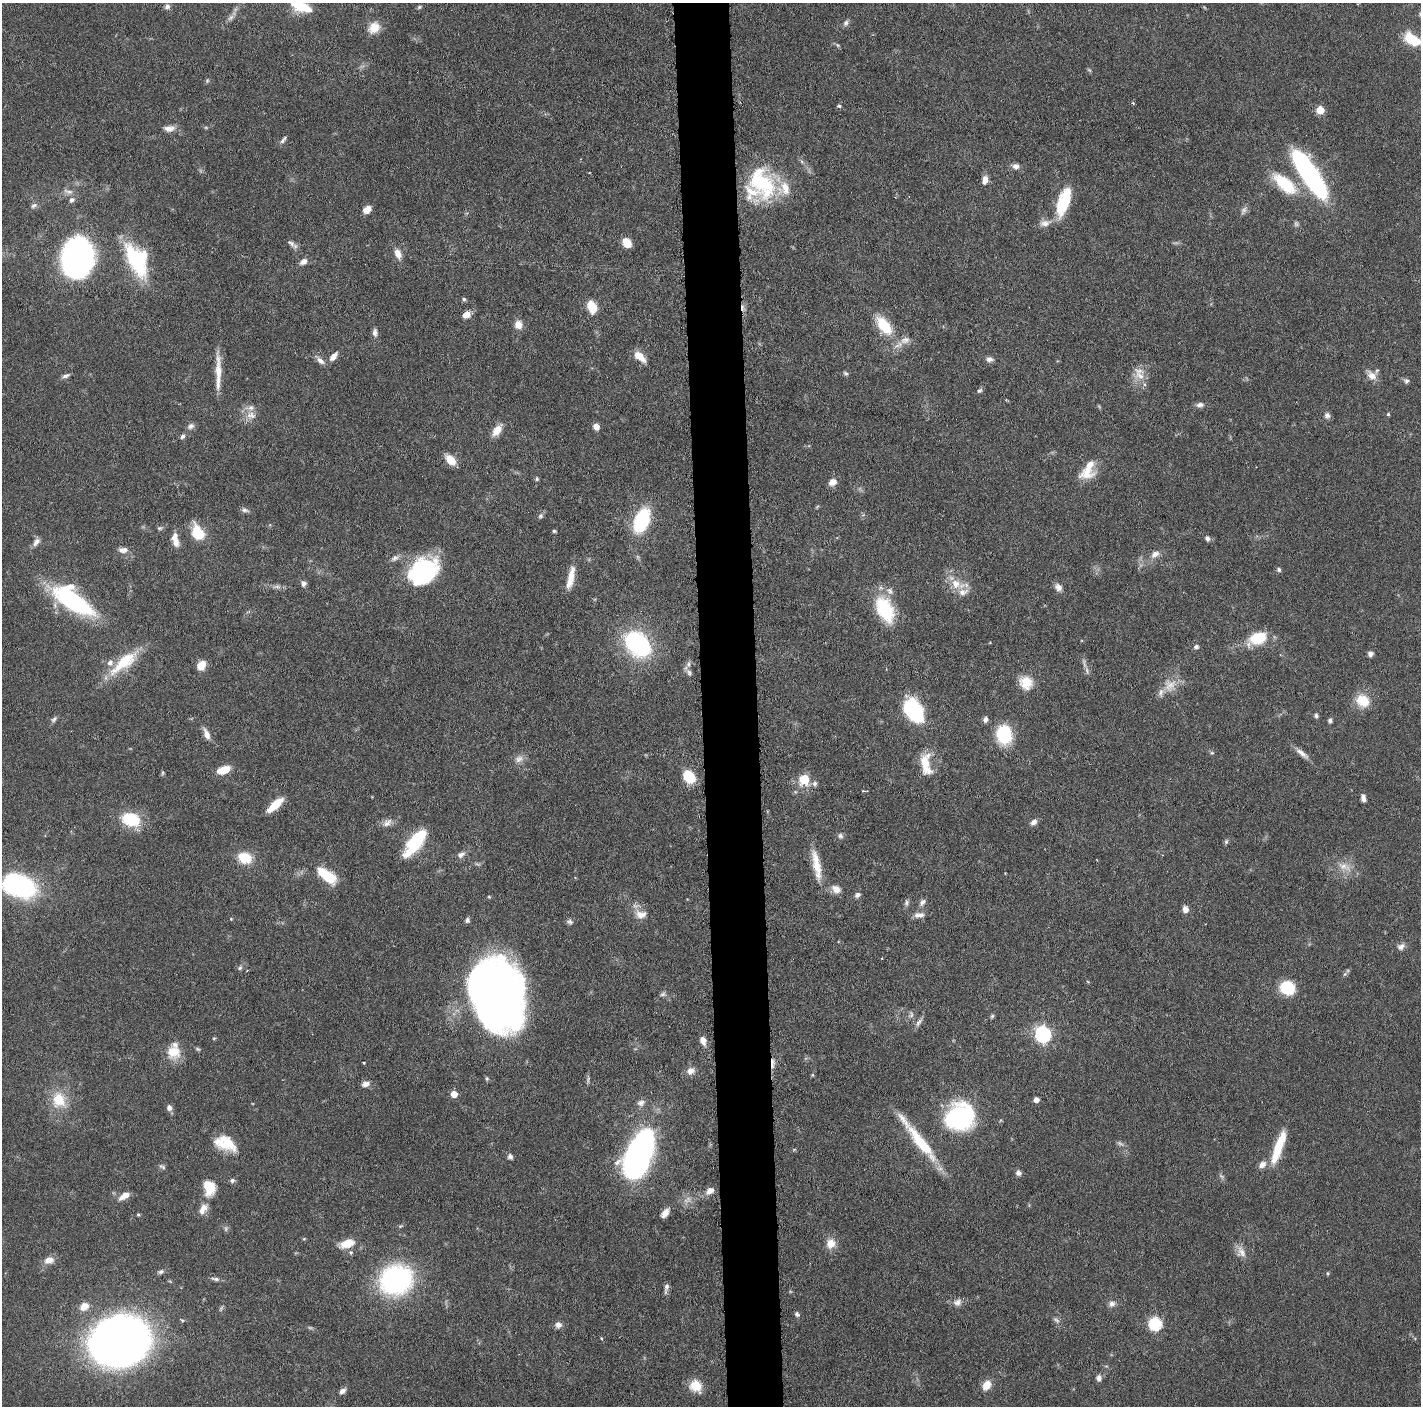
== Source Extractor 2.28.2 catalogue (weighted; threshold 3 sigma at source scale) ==
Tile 5 of 3 x 3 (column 2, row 2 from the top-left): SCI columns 1427-2845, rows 1417-2820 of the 4271 x 4239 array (HDU 1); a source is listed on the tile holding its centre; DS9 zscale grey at full resolution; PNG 1423 x 1408 px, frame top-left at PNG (2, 3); no overlay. Shown black and unused: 4% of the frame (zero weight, under 3 of 6 exposures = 1% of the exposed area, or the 3 px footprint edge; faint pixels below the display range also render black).
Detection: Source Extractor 2.28.2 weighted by HDU 2 'WHT'; one run over the whole footprint, this tile lists its part. Background 0.0477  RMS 0.0026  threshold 0.0107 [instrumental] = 3 sigma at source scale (4.09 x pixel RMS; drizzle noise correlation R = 1.36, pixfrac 0.8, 0.05/0.05 arcsec/px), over >= 5 px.
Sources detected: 227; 9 too faint to see at this stretch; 5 inside a brighter object's white glare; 1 cosmic-ray / hot-pixel residue — not listed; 13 inside a brighter listed object's ellipse — not listed separately; the other 199 listed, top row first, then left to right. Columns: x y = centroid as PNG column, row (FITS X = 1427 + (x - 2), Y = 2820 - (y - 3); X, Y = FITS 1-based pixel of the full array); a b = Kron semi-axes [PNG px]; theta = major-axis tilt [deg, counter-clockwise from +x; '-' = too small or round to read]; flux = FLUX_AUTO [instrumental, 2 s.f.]
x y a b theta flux
167 7 7 6 - 0.93
302 7 17 11 -16 7.6
419 7 7 4 27 0.4
1420 14 6 5 - 0.5
231 17 11 6 38 0.99
846 23 8 7 - 0.8
374 28 16 12 41 3.4
1412 39 18 10 -32 8.8
837 45 6 4 -87 0.34
207 81 6 5 - 0.37
1133 103 4 3 - 0.25
839 106 5 5 - 0.42
1320 110 5 5 - 6.7
169 128 14 8 4 1.9
282 141 8 6 53 0.68
1016 166 9 7 -1 1.1
1310 175 51 13 -56 59
985 180 10 7 77 1.7
762 183 40 28 -64 22
1284 184 36 15 -42 11
68 192 15 6 -16 1.3
72 200 8 6 45 0.93
1063 202 33 12 71 10
34 205 9 6 32 0.82
367 210 8 6 42 2.3
1045 223 17 9 15 2
291 243 15 6 -44 1
627 243 8 7 - 4.4
398 254 13 8 -69 2.1
77 257 29 22 81 120
135 260 45 15 -63 18
303 262 10 7 31 1.3
464 299 5 5 - 0.47
592 307 12 8 -67 5.2
466 315 9 8 - 2
518 325 10 10 - 2.2
884 325 22 12 -52 9.2
375 333 11 6 -85 1
905 340 16 10 25 2.3
333 356 13 7 49 1.8
639 356 16 8 -39 3.2
989 359 10 6 -8 0.96
320 361 13 7 -40 1.4
218 371 48 6 90 4.6
846 373 7 5 -41 0.49
1372 375 15 10 -46 2.3
66 376 11 5 20 0.77
1140 376 21 14 -39 3.4
1406 381 7 6 - 0.69
979 391 7 5 40 0.58
1200 405 11 7 9 1
1388 414 5 4 - 0.3
251 415 14 11 -3 2.3
1327 415 8 8 - 0.88
191 426 10 8 32 0.96
596 427 7 6 - 1.7
497 430 17 9 53 2.7
182 436 6 5 - 0.68
450 460 11 7 -45 4.1
1088 469 25 18 40 4.1
537 479 6 5 - 0.41
833 482 9 7 30 1.8
245 510 11 6 -17 0.76
540 516 7 6 - 0.62
641 520 17 9 67 27
160 528 7 5 13 0.49
554 531 5 4 - 0.36
197 533 17 12 -64 7.4
1207 538 7 6 - 0.82
175 539 17 7 -79 2.8
36 542 11 7 51 1.3
123 550 12 7 2 1.5
1155 554 13 8 31 1.8
395 558 12 7 30 1.1
425 568 30 22 76 27
1279 570 6 5 - 0.52
571 578 25 7 78 3.6
303 583 7 6 - 0.88
956 584 16 13 -44 4.2
277 586 7 5 -1 0.68
1058 587 11 8 -55 1.4
73 600 36 15 -37 43
885 609 32 18 -64 14
1257 638 24 14 23 7.8
638 644 29 21 -39 29
1196 646 6 5 - 0.69
1370 654 6 5 - 0.98
124 662 43 14 40 10
1084 663 16 5 -81 1.1
688 664 10 7 76 0.93
201 665 10 8 57 3.4
1026 683 17 15 -47 4.5
1170 685 19 17 75 4.1
1363 701 15 13 -34 5.9
914 711 26 16 -60 18
1316 716 6 5 - 0.54
54 719 10 6 45 0.67
985 720 8 6 78 0.88
1330 720 6 5 - 0.56
206 734 13 6 -67 1.9
1004 734 16 13 -80 15
1212 753 6 5 - 0.37
1302 754 20 6 -39 1.7
519 759 13 9 17 1.6
926 764 32 14 -81 6.3
224 770 11 6 19 5.9
162 773 6 4 71 0.35
689 777 11 8 -55 10
804 780 14 13 - 4.9
863 791 3 3 - 0.29
1363 798 8 4 -84 1.2
275 805 20 7 42 4.8
131 819 21 15 -15 10
1033 822 9 7 42 1.1
387 823 14 9 35 1.5
840 836 8 6 -73 0.72
1226 842 7 5 75 0.47
415 843 28 11 52 15
461 854 12 8 32 1.2
245 858 13 10 -17 7.2
816 865 39 9 -78 5.4
1344 866 22 10 -23 3.3
327 876 19 8 -37 11
19 885 33 21 -21 37
836 889 13 9 -34 1.9
858 895 8 7 - 0.82
907 902 8 7 - 0.66
922 902 10 7 50 0.97
1185 909 8 7 - 1.4
641 914 15 11 -8 2.7
919 915 15 7 4 1.5
231 919 4 4 - 0.22
467 920 6 5 - 0.68
570 922 9 6 -17 0.68
1401 947 11 8 28 1.2
240 968 7 6 - 0.55
1345 974 6 4 45 0.45
1088 982 5 3 - 0.22
1287 988 14 13 - 9.6
663 994 7 5 43 0.6
497 996 60 43 -72 200
911 1014 10 4 90 0.6
992 1016 6 5 - 0.4
919 1022 14 5 56 1
1043 1034 7 7 - 69
214 1038 5 3 - 0.25
703 1041 10 7 -71 1.7
173 1052 18 17 - 4.7
364 1063 4 3 - 0.3
772 1063 16 4 90 1.4
690 1071 10 9 - 1.7
812 1075 5 5 - 0.29
366 1084 9 6 15 1.4
454 1094 5 5 - 3.8
59 1100 18 16 -68 7.1
1036 1100 5 5 - 1.7
641 1103 11 8 22 1.2
169 1108 7 6 - 1.2
960 1117 25 24 - 40
921 1142 56 12 -52 13
1120 1143 11 5 -30 0.69
227 1144 29 12 -13 6.3
1277 1150 33 11 72 7.5
639 1156 42 20 68 90
510 1157 7 6 - 0.74
1262 1164 11 8 43 1.5
162 1167 9 5 -20 0.59
1018 1173 6 6 - 0.95
232 1180 6 5 - 0.72
209 1187 15 11 -74 6.2
710 1191 10 7 36 1.9
124 1196 13 7 33 2.3
203 1209 17 9 58 2.3
665 1213 11 6 51 1.8
138 1214 5 4 - 0.3
304 1239 5 3 - 0.25
347 1243 18 9 18 4.2
830 1243 12 10 73 3.1
1241 1252 18 11 -70 2.1
49 1260 12 8 18 2.2
161 1272 9 5 19 0.66
1328 1273 5 3 - 0.26
215 1279 12 5 -10 0.85
396 1280 26 23 16 49
666 1286 11 6 79 0.96
957 1302 13 10 33 1.5
1112 1304 9 8 - 1.1
84 1306 10 9 - 2.8
797 1314 7 5 -56 0.62
182 1320 5 4 - 0.37
1056 1320 9 5 -38 0.68
1155 1324 6 6 - 34
558 1325 8 7 - 1.2
601 1338 4 3 - 0.23
120 1341 34 26 10 410
1099 1378 8 6 -87 1.1
987 1385 10 8 56 3.2
696 1386 15 13 -49 4
342 1391 8 6 43 1.1
Overlapping masked pixels (flux is a lower limit): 1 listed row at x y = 772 1063
Isophote crosses this tile's border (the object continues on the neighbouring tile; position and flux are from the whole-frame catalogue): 4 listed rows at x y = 302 7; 1420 14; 1412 39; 19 885